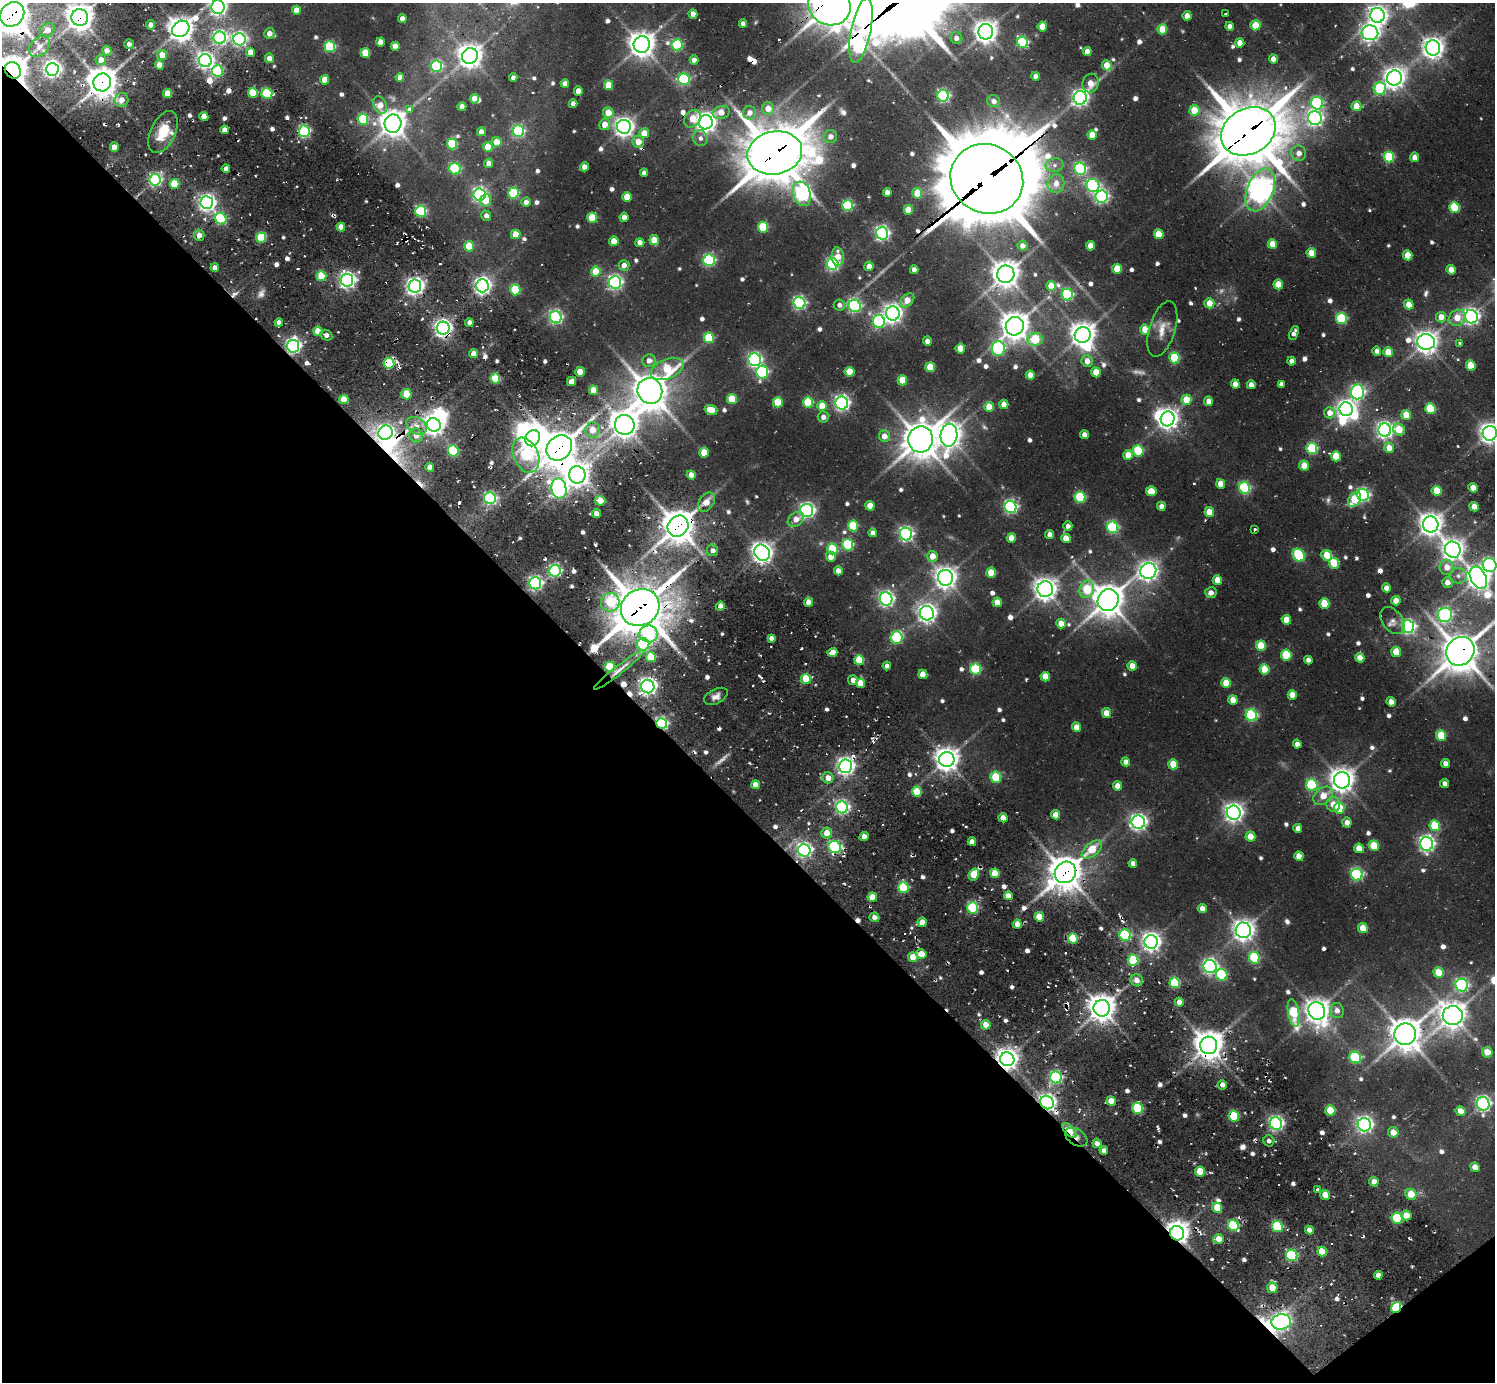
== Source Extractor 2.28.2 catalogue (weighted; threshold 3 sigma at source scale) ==
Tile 14 of 4 x 4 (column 2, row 4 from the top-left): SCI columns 1494-2986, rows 331-1710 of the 6148 x 6134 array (HDU 1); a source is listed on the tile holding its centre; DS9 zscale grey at full resolution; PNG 1497 x 1384 px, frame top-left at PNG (2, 3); each listed source drawn as its Kron ellipse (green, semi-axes under 4 px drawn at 4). Shown black and unused: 43% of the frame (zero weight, under 2 of 3 exposures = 7% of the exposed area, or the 3 px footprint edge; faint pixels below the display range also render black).
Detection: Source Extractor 2.28.2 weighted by HDU 2 'WHT'; one run over the whole footprint, this tile lists its part. Background 0.137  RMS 0.01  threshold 0.0468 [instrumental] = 3 sigma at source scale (4.5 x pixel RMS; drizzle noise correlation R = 1.50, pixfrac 1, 0.05/0.05 arcsec/px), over >= 5 px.
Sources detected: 728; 5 too faint to see at this stretch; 9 inside a brighter object's white glare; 34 cosmic-ray / hot-pixel residue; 2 long thin detections or spike segments (spike, bleed or trail) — neither listed nor drawn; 7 inside a brighter listed object's ellipse — not listed separately; of the other 671, all 500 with FLUX_AUTO >= 4.55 (the completeness limit of this list) listed and drawn (171 fainter detections not listed), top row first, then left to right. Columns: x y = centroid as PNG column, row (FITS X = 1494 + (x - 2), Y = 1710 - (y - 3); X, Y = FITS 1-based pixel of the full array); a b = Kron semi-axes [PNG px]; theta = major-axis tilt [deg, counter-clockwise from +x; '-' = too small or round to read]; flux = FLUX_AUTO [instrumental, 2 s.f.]
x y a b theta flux
829 5 21 19 -26 2400
218 7 7 6 - 400
296 10 4 4 - 11
12 14 13 11 47 2300
693 14 5 4 - 9.2
1226 14 3 3 - 4.6
1377 15 7 7 - 630
1187 16 4 4 - 11
80 18 8 8 - 1200
402 19 4 4 - 7.2
743 24 4 4 - 5.4
151 25 4 4 - 8.5
1255 25 5 5 - 25
1230 26 4 4 - 4.9
1042 27 5 4 - 17
181 29 9 7 37 1100
1162 29 5 5 - 23
47 30 8 6 39 13
861 31 33 10 79 530
986 32 7 7 - 900
269 33 5 5 - 7.5
1370 33 8 7 - 400
220 38 6 6 - 260
956 38 6 6 - 5.5
239 39 6 6 - 280
380 42 4 4 - 10
1023 42 6 5 - 110
1240 43 5 4 - 12
129 44 5 4 - 5.1
642 44 8 8 - 1200
677 45 5 5 - 80
39 46 12 8 44 9.4
395 46 4 4 - 9.4
330 47 5 5 - 98
1433 48 7 7 - 750
107 51 5 4 - 6.5
1087 51 4 4 - 9.2
251 52 4 4 - 12
365 53 5 5 - 29
162 55 5 5 - 16
470 56 8 7 - 970
269 58 5 4 - 10
1273 59 4 4 - 7.1
101 60 5 5 - 9.7
694 60 4 4 - 5.9
205 61 6 6 - 390
159 65 4 4 - 14
1107 65 5 5 - 18
437 66 6 5 - 130
52 69 6 6 - 410
13 70 8 7 - 1700
217 71 6 5 - 110
1036 76 4 4 - 6
400 77 4 4 - 6.2
513 78 4 4 - 4.7
1394 78 7 7 - 770
684 79 6 5 - 110
325 80 5 4 - 18
102 82 9 9 - 1600
565 83 4 4 - 6.8
1090 83 9 8 - 12
609 85 5 4 - 24
1380 89 6 6 - 82
578 91 4 4 - 10
168 93 4 4 - 20
253 93 5 5 - 40
267 94 5 5 - 71
943 96 6 5 - 180
1080 98 7 6 - 390
474 99 5 4 - 11
122 100 7 6 - 8.5
994 101 6 6 - 6.1
1317 103 6 6 - 110
573 104 4 4 - 5.5
380 105 9 6 -69 12
1356 106 5 4 - 19
462 107 4 4 - 9.6
409 109 4 3 - 110
768 109 6 6 - 13
1194 110 5 5 - 24
721 112 8 6 18 14
608 113 5 5 - 16
750 113 6 6 - 7.6
204 116 4 4 - 14
1315 118 7 7 - 350
363 119 5 5 - 70
692 119 9 7 54 17
706 122 7 7 - 710
393 124 9 8 - 1200
605 124 5 5 - 12
624 127 7 7 - 620
224 130 4 4 - 8
304 131 5 5 - 160
518 131 6 5 - 140
1248 131 29 22 29 5200
163 132 22 12 64 24
481 132 4 4 - 7.1
644 133 5 5 - 15
1092 135 5 4 - 18
831 137 6 6 - 6.7
700 138 8 7 - 4.5
496 142 5 5 - 15
638 142 6 5 - 13
452 144 5 5 - 71
114 147 4 4 - 12
488 147 5 5 - 22
775 153 27 21 12 4900
1299 153 7 7 - 7.6
1389 157 5 5 - 66
1415 157 5 4 - 7.3
489 163 4 4 - 8.9
1055 165 9 7 1 4.9
584 167 4 4 - 9.2
226 169 4 4 - 5.4
455 169 6 5 - 85
1080 169 6 5 - 150
644 173 4 4 - 5
987 179 37 34 -29 12000
155 180 6 5 - 210
174 184 5 5 - 41
1056 184 9 8 - 10
1093 186 6 6 - 160
1260 190 22 13 68 1200
887 192 4 4 - 7.1
513 193 5 5 - 73
917 193 5 5 - 21
802 194 13 8 -71 250
479 195 6 6 - 250
1101 196 6 6 - 240
627 197 5 4 - 22
486 200 6 5 - 25
526 202 4 4 - 5.6
207 203 6 6 - 430
848 206 5 5 - 99
1454 207 5 5 - 55
908 210 5 5 - 19
421 211 5 5 - 130
486 216 5 4 - 4.9
624 217 4 4 - 7.4
592 218 5 5 - 40
221 219 6 5 - 110
341 227 4 4 - 11
763 227 5 5 - 59
882 233 6 6 - 280
516 234 5 5 - 18
1159 234 5 5 - 27
199 235 5 5 - 9.9
261 237 5 5 - 57
654 240 5 4 - 19
614 241 5 4 - 15
640 243 4 4 - 11
1272 244 5 4 - 20
469 246 5 5 - 28
1022 246 5 5 - 6.7
1091 246 4 4 - 13
1311 253 5 5 - 18
1408 255 5 4 - 22
838 257 9 6 -84 13
709 260 6 5 - 150
833 264 6 5 - 210
624 265 5 5 - 7.6
869 266 5 4 - 9
215 268 4 4 - 6.7
1117 269 5 5 - 30
914 270 4 4 - 6.6
1451 270 5 4 - 11
596 272 5 5 - 29
1006 274 9 8 - 1200
321 276 5 5 - 44
347 280 6 6 - 390
615 282 6 6 - 280
1278 284 5 4 - 21
415 286 6 6 - 510
482 286 6 6 - 460
1051 286 5 5 - 18
515 290 5 5 - 56
1067 294 6 5 - 110
907 300 8 5 43 15
799 303 6 6 - 200
1209 303 5 5 - 15
839 305 5 5 - 5
1409 305 5 4 - 14
855 306 6 6 - 190
893 313 7 7 - 600
556 317 6 6 - 230
1441 317 5 5 - 12
1471 317 7 6 - 350
1457 318 9 7 46 15
1341 319 5 5 - 88
879 321 6 6 - 140
279 322 4 4 - 5.3
469 323 4 4 - 5.2
1015 326 9 9 - 1400
443 328 6 6 - 490
1145 329 5 5 - 17
1162 329 28 13 73 16
318 331 4 4 - 21
1294 333 7 4 68 4.9
326 335 6 5 - 5.6
1083 335 8 7 - 1100
709 338 5 5 - 58
1035 339 7 6 - 48
927 341 4 4 - 6
1426 342 9 8 - 900
1460 344 3 3 - 12
293 346 6 6 - 320
960 348 5 4 - 19
998 349 7 6 - 140
1377 351 4 4 - 5.4
1388 352 5 4 - 21
474 354 4 4 - 11
1174 358 5 5 - 64
755 360 6 6 - 250
649 361 7 6 - 7.4
1087 361 6 5 - 10
1291 361 4 4 - 5
389 363 5 5 - 73
1471 365 5 4 - 26
930 367 5 5 - 33
667 369 17 10 22 54
580 372 5 4 - 17
762 372 6 6 - 120
850 372 5 5 - 23
1096 372 5 4 - 20
1030 375 4 4 - 10
495 378 5 5 - 54
902 380 5 5 - 28
571 381 4 4 - 8.5
1235 384 4 4 - 8.6
1281 384 4 4 - 4.9
1251 385 4 4 - 6.9
594 390 5 4 - 19
650 391 13 12 - 2100
1357 392 7 6 - 230
406 394 5 5 - 33
732 399 5 5 - 31
344 400 4 4 - 20
1186 400 5 5 - 24
1209 401 5 4 - 9.1
778 402 5 5 - 40
808 402 5 5 - 56
842 403 6 6 - 320
1004 404 4 4 - 11
822 406 5 4 - 19
989 407 5 4 - 20
1430 408 5 5 - 52
1346 409 7 6 - 500
711 410 6 5 - 19
1330 413 6 5 - 10
1406 415 5 4 - 22
823 417 5 5 - 5.6
1168 419 7 7 - 710
434 425 7 6 - 690
625 425 10 10 - 1300
417 426 11 8 -33 9.4
1399 429 6 5 - 26
592 430 7 7 - 15
1385 430 7 6 - 420
385 433 7 7 - 320
1490 433 7 7 - 700
416 435 7 6 - 9.6
949 435 11 8 85 980
1084 435 4 4 - 8
884 436 6 5 - 9.9
533 438 8 7 - 840
921 439 13 12 - 2000
559 448 14 11 43 2300
1389 448 5 5 - 13
1312 449 5 5 - 95
453 451 6 5 - 70
1138 451 6 5 - 60
704 453 5 5 - 21
526 455 18 12 -67 89
1128 455 5 4 - 15
1336 456 5 5 - 26
1304 466 5 5 - 19
430 467 4 4 - 7.3
577 475 8 8 - 880
691 475 4 4 - 8.2
1221 484 5 4 - 13
1244 488 6 5 - 120
1473 488 5 4 - 11
559 489 10 7 -79 400
1151 491 5 5 - 21
1437 491 5 5 - 24
1363 495 6 5 - 220
1080 497 5 5 - 78
490 498 6 5 - 190
1355 500 8 5 56 39
600 501 5 5 - 19
706 502 11 7 54 12
870 506 5 4 - 16
1161 506 4 4 - 6.2
1011 507 6 6 - 220
1474 507 5 4 - 11
807 510 6 6 - 290
1209 512 5 4 - 16
596 514 4 4 - 9.2
796 519 9 6 35 9.8
1431 524 8 7 - 890
678 526 11 10 - 2100
853 526 5 5 - 58
1068 526 5 4 - 5.1
1113 527 6 5 - 130
1255 530 3 3 - 6.9
873 533 4 4 - 6.9
906 534 6 6 - 270
1050 534 4 4 - 6.6
1011 538 5 4 - 13
1066 538 5 4 - 17
848 545 6 5 - 94
832 549 5 5 - 42
713 550 6 5 - 5.4
1453 550 8 7 - 770
762 553 8 7 - 720
1299 555 7 5 -54 89
1327 555 5 5 - 22
932 556 5 5 - 13
831 557 5 5 - 12
1334 563 5 5 - 32
1490 565 7 6 - 170
1447 567 7 7 - 11
555 571 6 5 - 180
838 571 4 4 - 8.9
1148 571 8 7 - 560
991 573 5 4 - 20
1458 576 8 8 - 5.2
946 578 8 7 - 810
1478 578 12 7 -62 960
1217 580 5 4 - 16
1447 582 5 5 - 8.6
535 583 6 6 - 260
1386 588 4 4 - 8.2
1045 589 8 8 - 890
1087 589 9 7 69 48
1211 593 5 5 - 6.6
886 599 6 6 - 350
1108 600 11 10 - 1800
1396 601 5 4 - 12
610 602 9 9 - 50
809 602 4 4 - 9.9
997 602 5 4 - 12
1324 604 5 5 - 33
720 606 4 4 - 7.9
640 607 20 18 33 3700
927 613 7 7 - 540
1445 615 7 7 - 220
1286 620 5 4 - 18
1393 621 15 10 -52 6.7
1061 624 5 4 - 13
1408 627 6 6 - 270
649 634 9 8 - 73
771 638 4 4 - 5.3
897 638 6 6 - 100
643 644 6 6 - 69
1261 646 5 5 - 35
1460 651 15 13 50 2600
832 652 5 4 - 11
1396 652 5 4 - 21
1286 655 5 5 - 43
651 657 5 5 - 38
1360 658 5 4 - 12
859 660 5 5 - 45
1308 660 4 4 - 5
887 666 4 4 - 5.3
1132 666 5 4 - 13
610 667 5 5 - 48
975 669 5 5 - 85
1264 669 5 5 - 29
619 670 31 4 38 11
923 674 5 4 - 13
1045 677 5 4 - 18
806 679 5 5 - 39
853 680 5 5 - 6.6
861 683 5 4 - 22
1226 683 5 5 - 23
648 687 7 6 - 460
1292 695 5 4 - 14
716 696 13 7 27 6.2
1233 700 5 4 - 14
1391 702 5 4 - 9
1106 713 5 4 - 12
1251 715 6 5 - 130
662 724 6 5 - 180
1076 727 5 4 - 15
1441 736 5 5 - 41
1297 744 4 4 - 6
947 760 7 7 - 990
1126 762 4 4 - 7.3
1445 763 4 4 - 6.7
1173 764 5 5 - 26
845 766 7 6 - 470
996 777 5 5 - 44
828 778 5 5 - 11
1342 780 8 8 - 1000
1445 783 4 4 - 6.2
755 785 4 4 - 12
1312 785 6 5 - 100
1118 786 4 4 - 11
917 792 5 5 - 30
1323 796 11 7 39 16
1333 804 7 7 - 12
842 807 6 6 - 240
1339 808 5 5 - 49
1234 813 7 7 - 570
1056 815 4 4 - 11
1003 818 4 4 - 11
1138 822 7 6 - 390
1347 822 5 4 - 7.7
1435 826 5 5 - 49
1298 828 4 4 - 7.6
827 833 5 5 - 12
1250 836 5 5 - 15
864 837 4 4 - 9.9
972 842 4 4 - 9.9
1427 844 7 6 - 350
1374 846 5 5 - 35
835 847 6 6 - 150
1359 848 5 4 - 15
1092 849 12 6 40 27
804 850 6 6 - 290
1299 856 5 4 - 13
1133 863 4 4 - 5.5
1065 872 11 10 - 2000
995 873 5 4 - 24
974 874 6 5 - 32
1357 875 6 5 - 160
903 887 5 5 - 82
1008 896 4 4 - 10
872 897 4 4 - 16
973 908 6 5 - 110
1202 909 4 4 - 10
874 917 5 4 - 6.3
1039 917 5 4 - 22
922 922 5 4 - 13
1017 924 4 4 - 11
1363 928 5 4 - 22
1243 930 7 7 - 780
1125 935 6 5 - 130
1073 938 5 5 - 58
1151 942 7 6 - 590
921 954 5 4 - 17
913 957 5 5 - 15
1254 958 6 5 - 66
1133 960 5 5 - 53
1210 967 7 6 - 310
1439 973 5 5 - 29
1222 975 6 5 - 77
1137 980 6 6 - 7.8
1175 983 5 5 - 78
1462 985 6 6 - 180
1179 1002 4 4 - 8.2
1102 1008 8 8 - 1300
1317 1011 9 8 - 1000
1337 1011 7 7 - 7.3
1294 1013 14 5 -79 64
1453 1015 10 9 - 1300
986 1025 5 4 - 12
1405 1034 11 10 - 1900
1209 1045 9 8 - 1500
1487 1052 5 5 - 16
1355 1058 6 5 - 92
1007 1059 7 7 - 800
1056 1078 6 5 - 170
1222 1085 5 4 - 6.5
1111 1101 5 4 - 13
1047 1102 7 6 - 440
1483 1104 7 6 - 300
1138 1108 6 5 - 74
1330 1110 5 5 - 28
1461 1111 5 4 - 10
1234 1116 5 5 - 60
1276 1124 6 6 - 310
1364 1125 7 6 - 380
1069 1131 9 4 -48 46
1393 1132 5 5 - 11
1076 1137 12 7 -34 37
1269 1141 5 5 - 4.6
1097 1143 4 4 - 5.7
1104 1150 4 4 - 4.9
1475 1167 5 4 - 12
1200 1172 5 4 - 27
1374 1182 5 4 - 7.5
1317 1190 4 3 - 5.4
1411 1194 5 5 - 21
1325 1195 5 5 - 16
1217 1208 5 5 - 23
1406 1215 5 5 - 14
1397 1218 6 5 - 89
1233 1225 6 5 - 92
1277 1226 5 5 - 84
1309 1230 4 4 - 6.5
1177 1233 7 7 - 1000
1218 1239 5 5 - 12
1322 1252 5 4 - 21
1292 1255 6 5 - 140
1378 1275 4 4 - 6.2
1272 1288 5 5 - 17
1396 1307 6 4 52 110
1281 1322 10 7 9 490
Overlapping masked pixels (flux is a lower limit): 37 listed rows (the first 20) at x y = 829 5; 12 14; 80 18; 861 31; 239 39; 13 70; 102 82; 1248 131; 163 132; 775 153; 987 179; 221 219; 415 286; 443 328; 293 346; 389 363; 385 433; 559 448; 678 526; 1478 578
Isophote crosses this tile's border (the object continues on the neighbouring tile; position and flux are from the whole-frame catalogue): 7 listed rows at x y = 829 5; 218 7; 12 14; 13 70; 1490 433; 1490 565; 1460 651